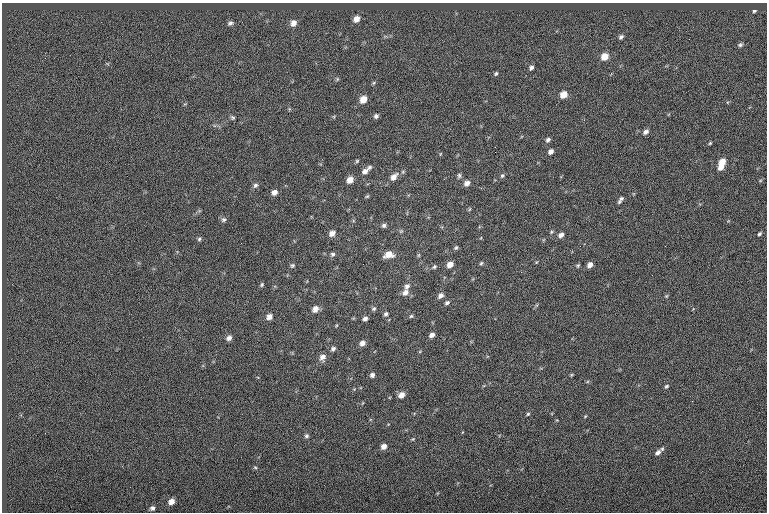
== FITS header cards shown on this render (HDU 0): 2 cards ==
NAXIS1  =                  765
NAXIS2  =                  510

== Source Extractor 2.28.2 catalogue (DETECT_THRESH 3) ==
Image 765 x 510 px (HDU 0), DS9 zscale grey, 1 PNG px = 1 image px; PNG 769 x 514 px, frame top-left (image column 1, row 510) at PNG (2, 3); no overlay
Background -0.0375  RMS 6.9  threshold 20.7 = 3 sigma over >= 5 px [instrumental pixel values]
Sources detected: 84; all 84 listed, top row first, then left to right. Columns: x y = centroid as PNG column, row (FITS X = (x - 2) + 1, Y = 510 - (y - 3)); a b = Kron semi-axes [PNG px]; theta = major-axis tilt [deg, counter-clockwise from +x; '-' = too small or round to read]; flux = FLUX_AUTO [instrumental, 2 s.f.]
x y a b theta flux
754 11 4 3 - 660
356 19 8 7 - 3000
230 23 8 6 23 1100
293 23 8 7 - 3000
621 37 6 5 - 1100
740 45 7 5 24 910
604 57 7 6 - 5600
531 68 6 5 - 1200
496 74 6 4 49 680
337 79 6 4 72 550
563 95 6 5 - 5300
363 99 7 6 - 4600
376 116 6 5 - 1100
233 118 6 5 - 770
646 132 7 5 33 1600
548 140 6 5 - 1100
710 143 5 3 - 520
495 147 2 2 - 200
495 152 2 2 - 970
551 152 5 4 - 1900
440 154 5 3 - 340
357 161 5 4 - 560
722 162 8 6 45 4900
370 167 6 5 - 840
721 167 7 5 36 3300
365 171 9 6 39 2100
403 172 6 4 -73 550
459 175 7 5 -90 910
502 176 6 4 62 780
394 177 10 7 46 2800
350 180 6 5 - 3900
467 183 7 5 36 2300
255 185 7 6 - 1200
274 192 6 5 - 2100
367 196 5 4 - 560
621 199 7 6 - 1200
470 209 6 4 69 500
223 220 7 6 - 1100
384 225 5 5 - 1100
401 231 5 5 - 580
332 233 7 5 40 2500
759 234 6 4 44 790
561 235 6 5 - 1900
199 239 5 5 - 760
456 248 6 4 48 720
333 254 6 6 - 960
389 255 10 7 12 4700
481 263 5 4 - 620
450 264 6 5 - 3600
292 265 6 6 - 870
590 265 6 4 46 2300
578 266 6 4 69 610
434 267 6 5 - 800
521 272 3 2 - 260
262 285 5 5 - 690
407 286 9 6 63 1800
405 292 8 7 - 2500
441 296 7 5 46 1900
666 296 5 4 - 450
447 303 6 5 - 980
374 308 7 6 - 900
315 309 7 6 - 2900
386 314 6 5 - 1000
411 316 5 5 - 700
269 317 7 6 - 2300
365 319 5 4 - 1600
432 335 6 5 - 1900
229 338 6 5 - 1800
362 343 6 5 - 2300
333 349 6 5 - 1200
322 357 8 7 - 2500
372 375 6 5 - 1300
571 375 5 3 - 430
666 386 6 4 43 710
401 395 6 5 - 3100
528 414 5 4 - 550
585 416 5 3 - 380
306 436 6 5 - 930
413 439 5 4 - 460
384 446 6 5 - 2400
658 452 8 5 42 1800
255 467 6 4 -2 520
171 501 7 6 - 3000
152 508 6 6 - 1200